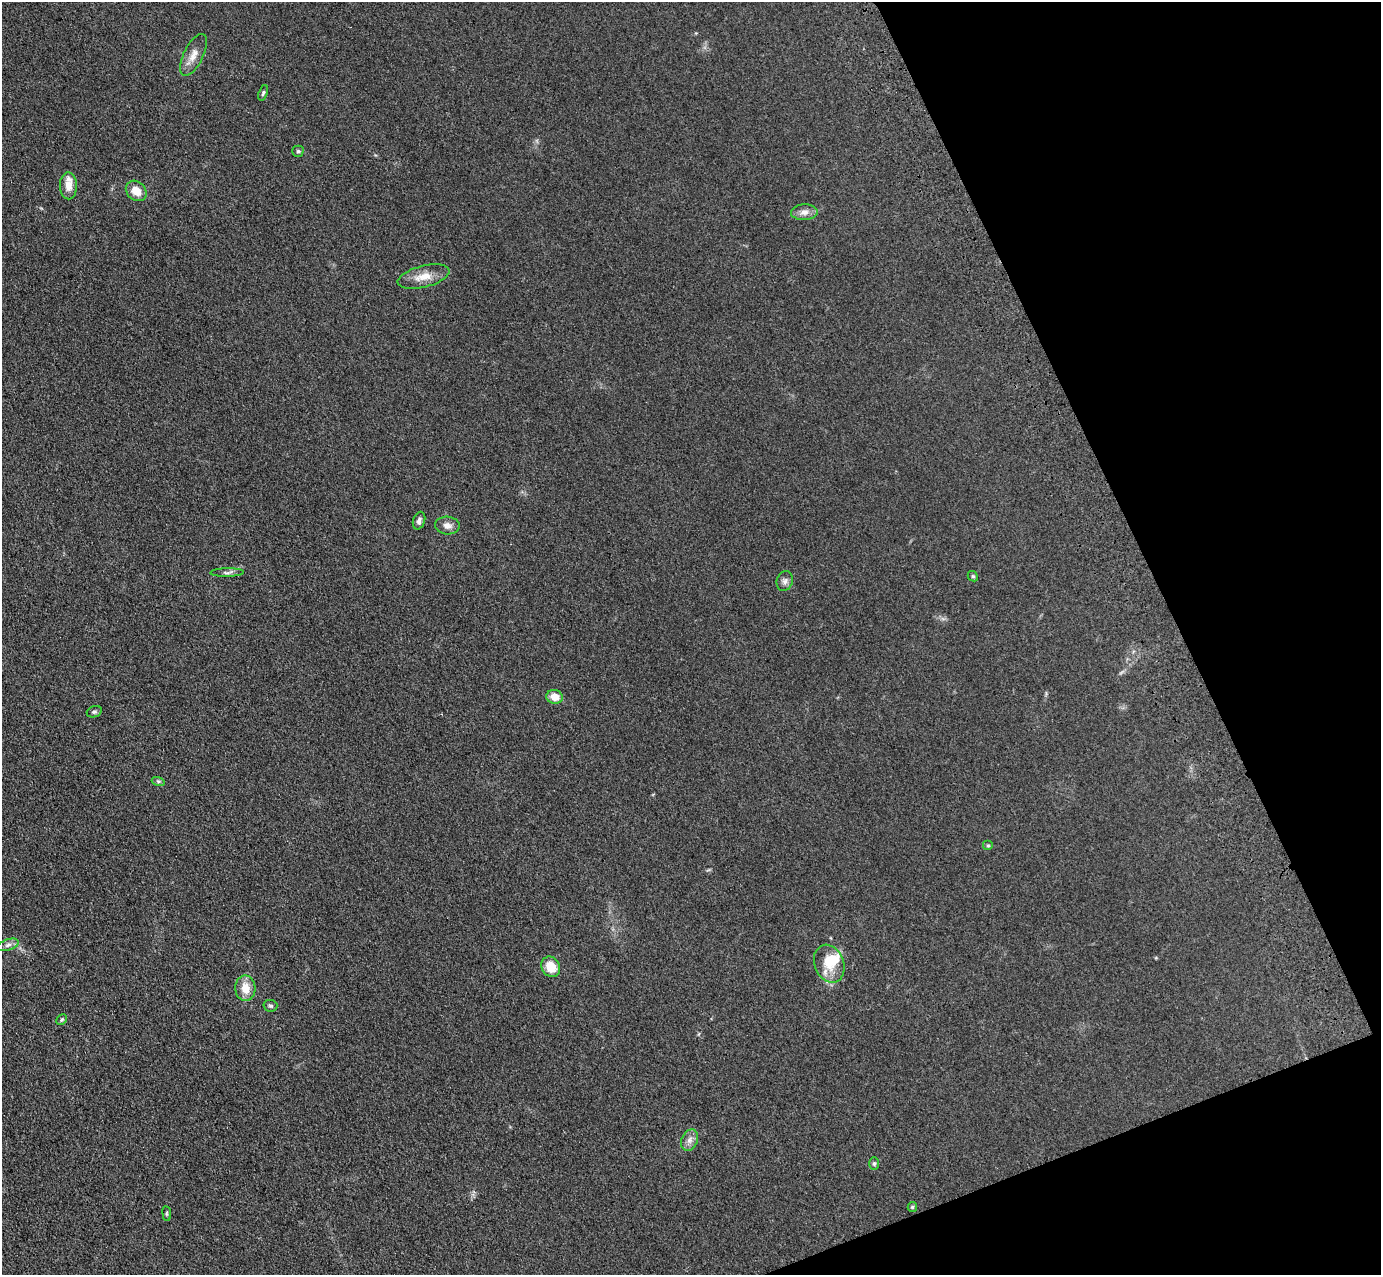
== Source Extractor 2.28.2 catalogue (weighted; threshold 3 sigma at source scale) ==
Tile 12 of 4 x 4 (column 4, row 3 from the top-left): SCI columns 4251-5629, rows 1487-2759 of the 5741 x 5645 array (HDU 1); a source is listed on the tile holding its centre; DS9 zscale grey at full resolution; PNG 1383 x 1277 px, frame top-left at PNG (2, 2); each listed source drawn as its Kron ellipse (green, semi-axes under 4 px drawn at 4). Shown black and unused: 19% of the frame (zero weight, under 3 of 4 exposures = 6% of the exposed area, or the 3 px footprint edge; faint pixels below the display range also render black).
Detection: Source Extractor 2.28.2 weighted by HDU 2 'WHT'; one run over the whole footprint, this tile lists its part. Background 0.119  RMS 0.0088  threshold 0.0394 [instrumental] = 3 sigma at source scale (4.5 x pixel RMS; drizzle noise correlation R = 1.50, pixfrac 1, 0.05/0.05 arcsec/px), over >= 5 px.
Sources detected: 29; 3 inside a brighter listed object's ellipse — not listed separately; the other 26 listed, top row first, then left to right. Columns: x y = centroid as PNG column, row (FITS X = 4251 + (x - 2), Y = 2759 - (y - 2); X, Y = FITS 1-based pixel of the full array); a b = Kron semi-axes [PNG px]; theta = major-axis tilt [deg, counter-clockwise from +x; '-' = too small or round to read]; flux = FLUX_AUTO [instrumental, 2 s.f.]
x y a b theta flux
193 55 23 9 63 8.9
263 93 8 4 70 1.5
298 151 5 5 - 1.6
68 186 13 8 -89 8.5
136 191 11 9 -43 11
804 212 13 8 2 5.2
424 277 26 10 14 12
419 521 9 6 72 2.8
447 526 12 9 -4 5.1
227 572 16 4 1 2.8
973 576 6 4 -42 1.2
785 581 10 8 75 3.5
555 697 8 7 - 11
94 712 8 5 18 1.8
158 781 6 4 -18 1.4
988 845 5 5 - 1.2
8 945 11 5 18 3.1
829 964 19 14 -68 16
551 967 11 9 -56 15
245 988 13 10 -87 12
270 1006 7 6 - 1.8
62 1020 6 4 45 1.4
690 1140 11 8 67 4.7
874 1164 6 5 - 1.6
912 1207 5 4 - 1
167 1213 7 4 -83 1.1